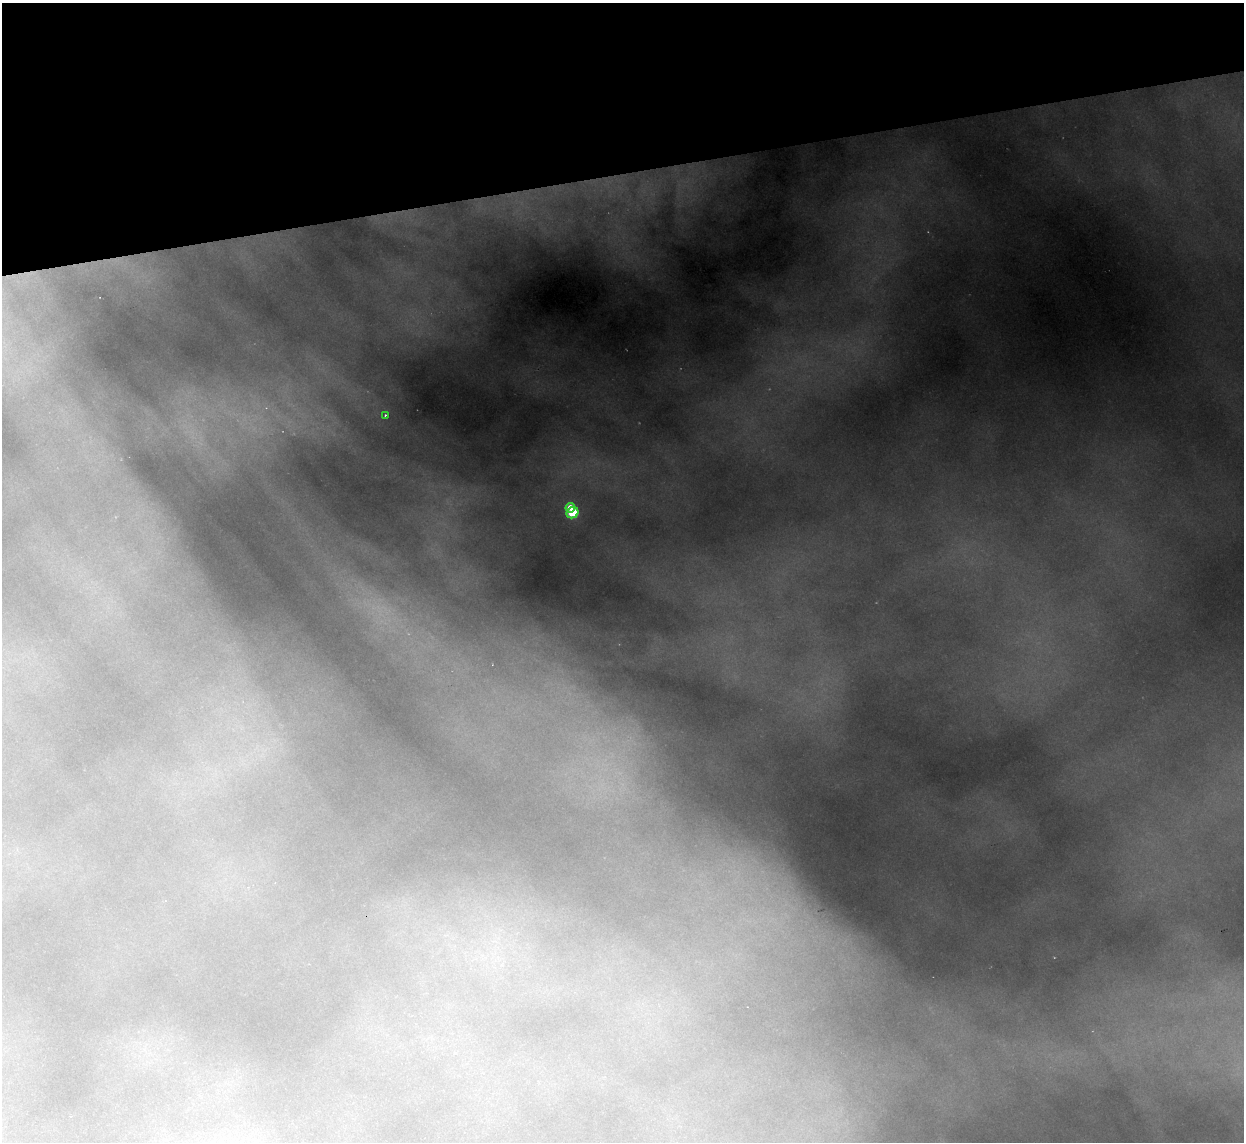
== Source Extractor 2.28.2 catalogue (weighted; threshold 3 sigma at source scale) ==
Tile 3 of 4 x 4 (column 3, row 1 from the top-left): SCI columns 2487-3728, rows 3673-4812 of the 4971 x 4945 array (HDU 1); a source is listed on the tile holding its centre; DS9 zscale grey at full resolution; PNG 1246 x 1144 px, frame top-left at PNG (2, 3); each listed source drawn as its Kron ellipse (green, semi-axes under 4 px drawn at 4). Shown black and unused: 15% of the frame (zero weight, under 2 of 3 exposures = <1% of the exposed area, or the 3 px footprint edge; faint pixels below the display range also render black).
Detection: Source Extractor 2.28.2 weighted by HDU 2 'WHT'; one run over the whole footprint, this tile lists its part. Background 2.33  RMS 0.037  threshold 0.166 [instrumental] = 3 sigma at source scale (4.5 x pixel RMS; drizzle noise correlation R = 1.50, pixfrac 1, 0.05/0.05 arcsec/px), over >= 5 px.
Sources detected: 3; all 3 listed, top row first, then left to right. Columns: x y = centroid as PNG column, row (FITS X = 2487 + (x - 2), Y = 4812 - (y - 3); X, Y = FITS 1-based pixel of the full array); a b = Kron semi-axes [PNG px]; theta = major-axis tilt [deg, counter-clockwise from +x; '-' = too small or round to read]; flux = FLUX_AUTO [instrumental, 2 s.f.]
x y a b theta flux
385 415 3 3 - 5.3
570 508 5 4 - 57
573 513 6 5 - 200